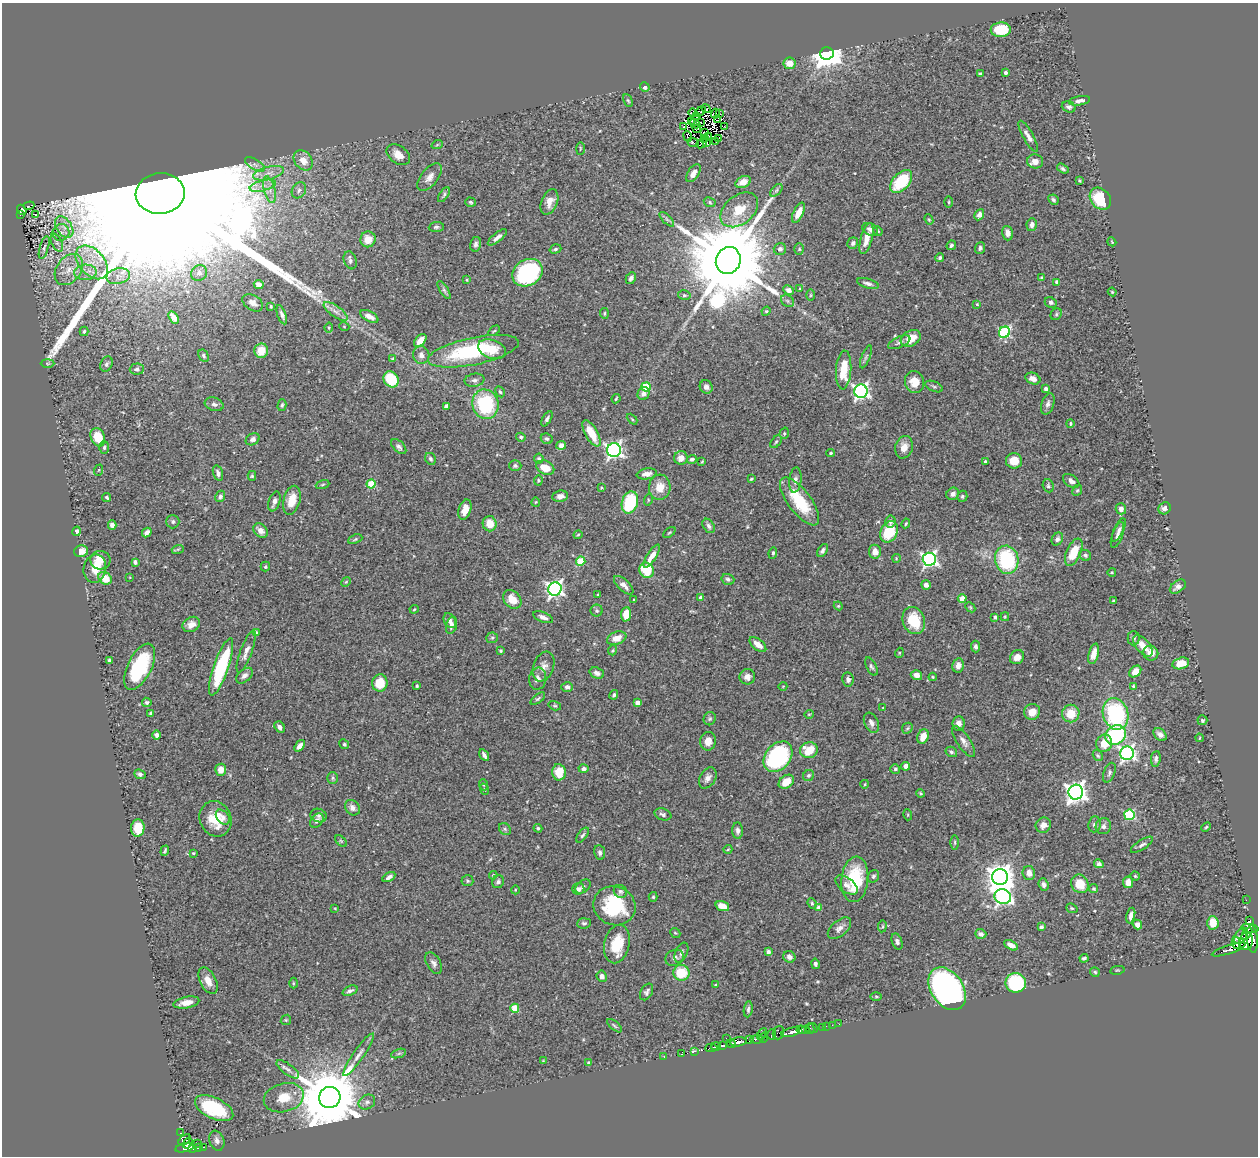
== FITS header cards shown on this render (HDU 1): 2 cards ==
NAXIS1  =                 1256
NAXIS2  =                 1154

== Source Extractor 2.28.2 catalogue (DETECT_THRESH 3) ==
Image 1256 x 1154 px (HDU 1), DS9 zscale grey, 1 PNG px = 1 image px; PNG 1260 x 1158 px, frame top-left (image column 1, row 1154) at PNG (2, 3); each listed source drawn as its Kron ellipse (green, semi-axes under 4 px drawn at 4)
Background 0.477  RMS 0.024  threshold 0.072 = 3 sigma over >= 5 px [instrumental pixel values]
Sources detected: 495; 5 with non-positive FLUX_AUTO (blend fragments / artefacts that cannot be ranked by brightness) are neither listed nor drawn; the other 490 listed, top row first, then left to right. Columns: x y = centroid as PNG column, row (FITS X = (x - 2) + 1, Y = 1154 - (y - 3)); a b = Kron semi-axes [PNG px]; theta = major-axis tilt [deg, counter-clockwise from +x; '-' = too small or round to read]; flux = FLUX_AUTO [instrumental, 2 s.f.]
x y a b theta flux
1001 30 10 7 1 58
827 53 7 6 - 2800
789 63 6 5 - 20
1005 73 3 3 - 4
981 74 4 3 - 2.4
645 87 5 4 - 5
628 101 6 4 -62 2.3
1079 101 11 4 8 7.2
1069 107 7 5 -19 4.2
706 109 5 2 - 1
700 111 6 3 31 1.8
693 113 4 4 - 1.4
715 114 5 2 - 1.5
719 114 3 2 - 1.9
696 116 3 2 - 0.62
717 120 3 2 - 2.2
691 122 4 3 - 1.4
700 122 3 2 - 0.94
695 124 5 2 - 1.7
724 126 2 2 - 1.1
684 127 3 2 - 2
696 129 3 2 - 2.2
704 133 3 2 - 1.5
708 136 3 2 - 1.3
1028 136 17 5 -60 10
688 137 6 2 -68 1.5
705 138 4 2 - 1.2
719 138 3 2 - 0.88
716 141 2 2 - 1.1
693 142 6 2 -20 2.9
702 143 5 3 - 1.6
707 143 2 2 - 1.5
437 145 6 3 20 1.5
580 149 6 3 89 1.6
398 155 13 8 -36 15
303 160 11 8 -51 19
1035 161 8 7 - 12
255 165 11 5 -30 6.5
1063 169 6 4 -34 3.6
269 173 16 6 13 14
693 173 10 5 57 10
430 177 16 8 51 12
1079 180 4 3 - 1.8
743 182 8 5 26 16
901 182 14 8 48 94
263 186 13 5 14 11
269 190 13 6 -76 12
299 190 8 6 58 6.1
776 190 7 4 46 3.2
160 194 24 20 4 380000
444 195 8 4 57 3
1100 199 12 9 -49 68
1053 200 5 4 - 3.4
471 202 5 4 - 2.7
549 202 13 8 69 15
710 202 6 4 -25 2.7
949 202 5 3 - 1.7
29 206 5 3 - 4.9
22 210 5 4 - 19
739 210 21 14 39 37
798 213 11 5 64 19
20 214 3 3 - 11
35 214 2 2 - 1.2
979 215 6 4 60 8.3
667 219 9 3 -45 3.6
929 219 5 4 - 1.9
1032 225 6 5 - 6.8
64 227 12 7 -55 14
436 227 7 5 5 3.3
870 229 8 6 -26 7.6
878 231 5 4 - 1.8
61 232 8 8 - 8.7
1007 233 7 5 -75 9.1
497 237 12 4 38 8
368 239 8 7 - 21
866 239 16 6 74 19
1112 242 4 3 - 1.3
57 243 9 5 -64 5.8
853 243 6 5 - 4.4
476 244 7 5 78 4.5
951 245 5 4 - 3.3
44 248 12 4 74 4.3
980 248 6 5 - 3.6
555 249 6 4 18 2.8
780 249 6 6 - 5.3
799 249 6 5 - 2.8
940 258 4 4 - 3.2
350 260 9 6 -72 4.8
728 260 14 12 67 40000
92 262 19 12 -48 36
69 270 17 12 54 25
86 272 11 7 5 12
199 273 8 7 - 6.7
527 273 16 13 32 200
118 276 12 7 13 12
631 278 6 4 61 5.2
1042 278 4 3 - 2.1
467 280 3 3 - 1.5
1057 282 4 4 - 4.7
868 283 11 4 -16 5.7
259 284 5 4 - 8
800 289 4 3 - 1.6
444 290 10 4 -58 4
788 290 5 4 - 7.8
1112 292 4 3 - 1.7
684 295 6 5 - 2.8
811 295 6 4 89 1.9
788 301 7 5 -37 3.8
1051 302 6 5 - 3.9
253 303 11 7 -32 9.6
977 304 3 3 - 1.4
271 306 3 2 - 1.6
336 311 14 5 -35 10
766 311 5 4 - 2
604 313 5 3 - 2
1056 314 6 5 - 2.9
282 315 10 4 -71 4.6
369 316 10 5 -28 11
174 317 7 4 -57 14
344 326 5 3 - 1.1
329 327 5 3 - 1.4
84 331 5 3 - 2.3
494 331 7 3 36 1.9
1004 332 6 5 - 160
911 338 11 7 29 24
420 341 7 5 48 16
899 342 12 5 24 5.7
492 349 14 9 -19 23
261 351 7 7 - 27
473 351 46 13 12 160
421 355 9 8 - 8
204 356 6 5 - 3.7
866 357 12 4 68 3.1
393 359 4 3 - 2.6
47 363 7 3 0 2.2
106 364 8 6 63 3.9
137 369 7 5 4 4
844 370 19 7 86 44
391 379 8 7 - 66
1033 379 8 5 -23 12
474 380 10 6 10 5.6
914 382 11 9 -70 23
646 387 4 4 - 70
706 387 7 6 - 7.3
934 387 9 5 -23 3.1
1046 389 4 4 - 4.6
861 391 6 6 - 460
500 392 6 4 -62 2.2
643 394 6 5 - 7.7
616 399 5 3 - 1.9
214 404 9 6 -19 5.9
485 404 15 13 -75 110
1048 404 11 6 73 6.3
282 405 6 3 75 2.7
446 406 4 4 - 5.1
547 419 8 4 59 3.5
632 419 6 4 -46 1.9
1070 424 4 3 - 2
592 433 15 6 -60 34
784 433 6 4 72 2.3
98 437 9 7 -67 36
521 437 5 4 - 2.6
253 439 7 5 30 5.7
547 439 6 5 - 3.6
776 442 7 4 53 2.6
561 445 5 4 - 7.9
104 447 6 5 - 3
399 447 9 5 -45 4.7
904 447 11 8 74 15
614 450 7 7 - 490
831 453 4 3 - 2.1
681 458 7 6 - 9.8
430 459 6 5 - 3.5
539 459 5 4 - 3.2
692 459 5 4 - 3.9
1014 461 8 7 - 26
702 462 3 3 - 1.5
985 462 3 3 - 2.1
515 466 6 5 - 3.2
545 468 9 6 -25 26
99 470 5 3 - 1.5
218 473 8 5 -73 5.4
647 474 10 5 9 9.7
252 476 5 4 - 2.1
751 479 3 3 - 2.4
538 480 5 3 - 1.8
795 480 12 6 84 7.2
1071 481 9 5 -36 7.4
323 484 7 3 19 2.5
371 484 4 4 - 63
1048 486 7 5 -69 3.1
660 487 12 10 85 24
601 488 3 2 - 1.5
1077 490 6 4 67 2.3
953 494 6 6 - 6.6
220 496 6 4 60 4.1
560 496 8 5 9 7.6
962 496 6 5 - 2.9
107 497 4 3 - 2.4
292 500 15 8 75 26
648 500 6 4 74 2
274 501 10 5 71 8.4
800 501 28 11 -53 72
536 502 5 4 - 1.6
630 502 11 8 74 87
1164 508 6 5 - 7.4
1121 509 5 5 - 7.1
465 510 10 6 73 18
890 521 6 5 - 4.3
173 522 7 6 - 4.1
906 523 5 3 - 1.7
490 524 7 7 - 21
112 525 5 4 - 7.9
709 526 8 5 -57 4.7
1119 530 13 5 65 5.8
77 531 5 4 - 4.9
260 531 8 6 -44 9.6
147 532 5 4 - 7.6
669 532 7 3 38 2
889 532 11 8 63 59
578 535 4 3 - 1.6
1117 535 13 5 71 6.1
355 539 7 4 22 2.5
1057 539 7 5 58 4.8
178 549 6 4 18 2.1
823 550 7 4 57 4.5
81 551 7 6 - 14
875 552 7 6 - 14
1074 552 14 7 66 38
773 553 6 4 83 3.2
1085 555 6 5 - 3.9
652 556 13 4 57 14
896 558 4 3 - 1.2
929 559 6 6 - 470
100 560 10 9 - 23
1007 560 14 11 -77 130
581 561 4 4 - 67
135 562 4 3 - 4.1
265 567 5 5 - 2.6
95 569 14 11 78 30
646 570 8 7 - 58
1112 572 4 3 - 1.7
130 577 3 2 - 1
105 578 7 5 -35 28
728 579 6 5 - 4.2
346 582 5 4 - 1.7
624 585 12 5 -43 10
926 585 5 4 - 7.2
1178 587 9 5 36 7.6
555 589 7 6 - 530
598 595 3 3 - 2.1
701 598 4 4 - 6.6
512 599 10 8 -45 24
634 599 4 2 - 1.2
962 599 4 4 - 19
1114 601 4 3 - 3.2
838 606 4 4 - 1.8
970 607 6 4 -45 1.9
414 609 4 4 - 1.6
597 611 6 6 - 3
626 614 7 5 85 23
543 617 10 5 -22 6.6
995 617 3 3 - 3.3
1005 617 4 4 - 1.6
914 620 14 11 -68 52
450 621 8 5 -60 8
191 624 9 7 29 10
451 625 9 5 75 6.4
257 633 4 3 - 2
492 638 6 5 - 2.8
617 638 10 6 20 17
1134 638 7 6 - 4
758 644 10 5 -39 13
976 646 6 4 -87 4.5
1143 646 13 6 -49 19
613 650 5 3 - 1.7
246 651 22 6 70 11
500 651 4 4 - 2.1
899 653 5 3 - 1.5
1151 653 8 7 - 13
1094 654 10 5 76 14
1017 657 7 6 - 14
109 660 3 3 - 2.3
1181 663 8 5 14 24
958 665 7 6 - 8.8
871 666 10 5 -61 3.9
140 667 25 12 63 110
221 667 30 7 71 140
544 667 15 10 69 12
1135 671 7 5 42 16
597 673 7 5 -19 5.8
916 675 6 5 - 10
244 676 10 6 40 7.1
747 677 8 7 - 7.9
933 677 4 4 - 1.8
538 679 11 8 82 8.8
848 679 7 5 -82 5.3
380 683 8 7 - 31
417 686 3 3 - 1.9
783 686 4 3 - 1.1
1133 686 4 3 - 2
567 687 6 5 - 5.8
614 695 5 3 - 2.9
538 699 9 4 38 2.9
147 702 5 4 - 3.3
637 703 4 4 - 12
555 706 6 4 -16 2.3
883 707 4 2 - 0.95
1032 712 8 7 - 16
151 713 4 3 - 2.8
809 714 5 3 - 1.3
1071 714 9 8 - 29
1116 714 16 12 -71 160
710 719 7 6 - 3
1202 720 5 5 - 2.8
871 723 11 7 -65 8
959 723 7 6 - 9.9
280 727 6 4 -53 6.7
907 728 6 5 - 2.3
157 735 4 4 - 5.8
1116 735 11 9 41 160
1160 735 7 5 -40 7.2
923 736 7 5 67 18
1199 738 4 2 - 1.1
708 741 9 8 - 14
964 741 18 6 -56 9.6
1104 743 9 8 - 24
344 744 5 4 - 2.7
300 746 6 4 53 8.8
809 750 9 8 - 36
951 752 6 5 - 3.1
1127 753 7 7 - 450
484 755 6 3 -60 4.7
1098 756 6 4 -56 2.5
778 757 17 12 50 260
1156 759 8 4 83 4.3
906 766 4 4 - 10
584 769 5 4 - 4.9
895 769 5 4 - 4.1
221 770 6 5 - 16
559 772 8 7 - 31
1109 773 10 5 70 4.6
140 774 6 4 -23 4.2
809 775 6 5 - 2.9
333 778 6 5 - 2.9
708 778 11 7 59 9.5
786 782 8 6 38 24
865 784 4 3 - 1.4
484 785 5 3 - 2
484 789 6 3 -73 1.9
1076 792 7 7 - 1000
921 793 4 3 - 1.8
352 808 8 7 - 7.9
663 814 8 5 -18 4.9
319 815 8 6 -25 4.4
908 815 5 3 - 1.6
1129 815 5 5 - 130
223 817 8 5 -49 6.4
216 819 18 15 -66 39
317 821 8 5 53 7.7
1094 824 8 6 83 5.4
1043 825 8 7 - 11
1103 826 8 7 - 7
1206 827 6 3 44 2
138 828 8 6 84 32
538 828 4 4 - 2.3
505 829 6 5 - 3.3
738 831 8 5 -86 5.3
582 835 8 4 52 3.6
341 841 7 4 -44 2.4
955 842 7 3 90 2.3
1142 845 13 4 33 4.8
728 849 4 3 - 1.3
165 851 5 2 - 2.4
600 852 8 5 -82 4.2
193 853 3 3 - 1.5
1099 864 5 4 - 4.8
1029 873 7 6 - 13
493 875 4 3 - 1.9
873 876 6 5 - 3.2
1135 876 4 4 - 1.8
389 877 7 4 29 6
1000 877 8 8 - 2000
855 879 23 13 84 85
467 881 6 5 - 3
498 882 6 5 - 4.8
1128 882 6 5 - 12
1044 884 6 5 - 4.9
1080 884 9 8 - 30
846 885 13 7 -38 7.9
583 886 9 5 38 3.9
578 889 6 6 - 6.9
1094 889 4 4 - 2.3
515 890 4 3 - 1.3
620 892 7 6 - 3.5
653 897 5 4 - 2.3
1003 897 8 7 - 460
1246 900 2 2 - 5.4
812 903 5 4 - 2.4
614 906 21 19 -24 110
722 906 7 5 -18 25
335 908 4 3 - 1.2
818 908 4 4 - 15
1072 908 6 4 -21 2.4
1131 916 8 4 77 7.1
1249 921 4 2 - 38
584 923 7 5 5 3.2
1213 923 7 5 -87 25
1137 925 5 4 - 7
882 926 6 3 82 1.7
1041 927 4 3 - 3
839 928 14 7 40 11
1250 928 9 3 -9 220
675 933 5 4 - 2
981 934 6 5 - 6.3
1247 934 7 4 57 340
1241 936 9 5 57 380
1252 939 14 5 -84 1500
1246 941 9 6 81 770
897 942 8 5 -69 4.3
1236 943 6 3 -78 29
617 944 19 12 77 50
1011 945 7 4 -27 10
1229 949 18 4 18 500
768 952 4 3 - 6.8
681 953 11 6 65 6
789 957 6 5 - 7.4
675 958 9 7 27 6.6
1084 958 4 3 - 2.7
434 963 12 7 -60 6.4
815 964 5 4 - 4.6
1117 970 7 2 10 1.4
1095 972 5 4 - 2.4
681 973 8 8 - 44
602 976 6 5 - 6.7
208 981 14 8 -63 16
293 983 5 3 - 1.6
1016 983 10 9 - 140
716 985 4 3 - 2
947 989 23 16 -56 840
350 991 8 4 22 5.2
647 992 9 6 61 4.5
876 996 6 4 -1 2
186 1003 13 5 11 14
515 1008 4 4 - 46
748 1009 8 4 83 3.7
286 1020 5 4 - 2.2
839 1024 2 2 - 0.93
832 1025 2 2 - 6.5
615 1026 9 3 -41 2.5
826 1026 2 2 - 9.6
822 1027 2 2 - 4.2
813 1028 5 3 - 10
806 1029 4 2 - 17
810 1029 5 2 - 22
801 1030 4 4 - 430
791 1032 10 4 15 490
778 1033 7 5 70 66
762 1034 6 2 62 23
772 1034 5 3 - 53
726 1038 2 2 - 9.6
763 1038 5 3 - 0.026
757 1039 7 3 6 99
749 1040 4 3 - 99
738 1042 8 4 9 560
731 1044 4 3 - 210
723 1046 4 3 - 250
716 1047 4 3 - 240
711 1048 6 3 4 250
695 1051 3 2 - 26
399 1053 8 3 19 2.4
681 1054 3 2 - 4.2
359 1055 25 5 55 12
664 1057 3 2 - 3.5
543 1061 3 3 - 1.2
588 1063 4 4 - 2.4
288 1069 13 5 -36 7.2
330 1097 11 10 - 19000
284 1098 20 14 15 35
367 1102 9 7 32 6.1
214 1108 20 10 -25 110
180 1133 3 2 - 4.6
184 1140 7 4 42 69
217 1141 10 7 -71 7.4
188 1143 6 3 58 130
198 1143 2 2 - 4.9
204 1147 2 2 - 6.2
184 1148 9 4 11 110
198 1148 3 3 - 58
193 1149 4 3 - 20
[5 non-positive-flux detections neither listed nor drawn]